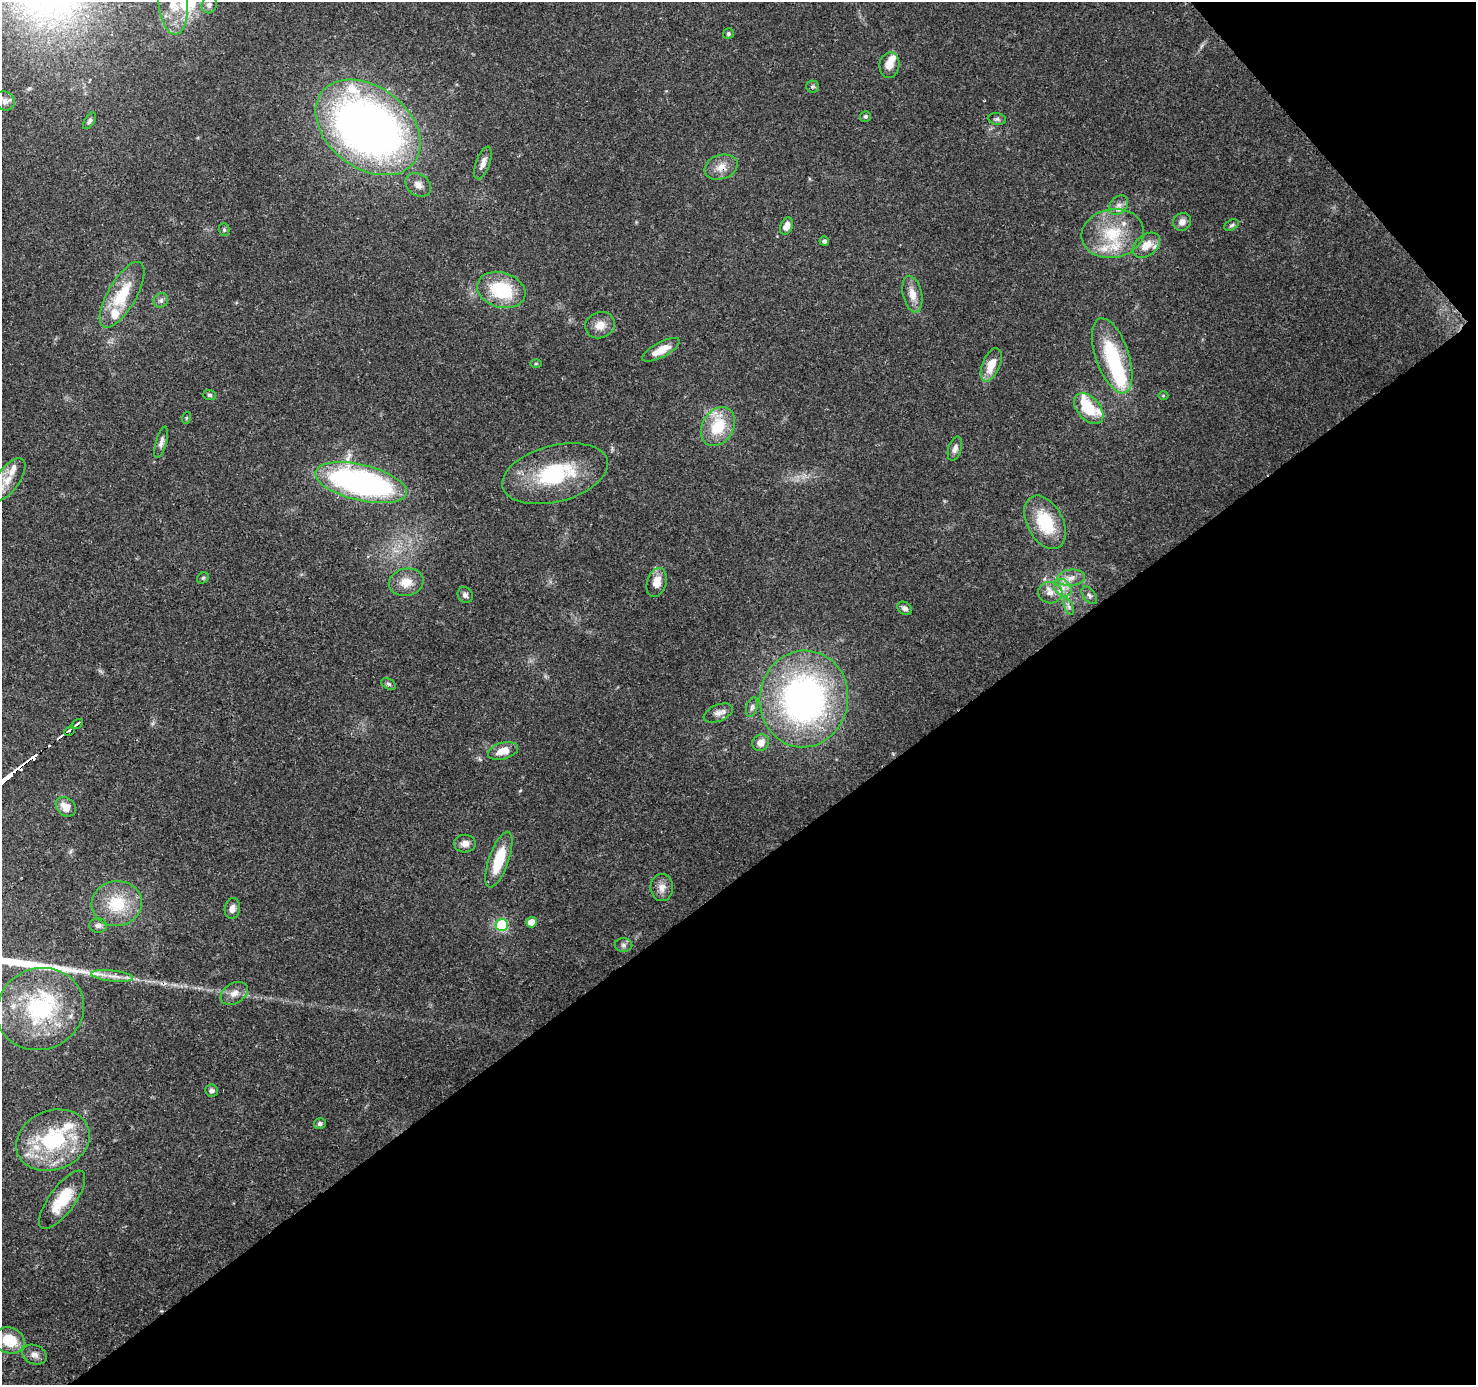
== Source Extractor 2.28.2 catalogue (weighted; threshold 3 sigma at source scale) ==
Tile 12 of 4 x 4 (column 4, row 3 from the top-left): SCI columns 4517-5990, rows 1593-2975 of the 6088 x 6013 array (HDU 1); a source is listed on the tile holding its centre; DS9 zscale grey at full resolution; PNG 1478 x 1387 px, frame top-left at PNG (2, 2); each listed source drawn as its Kron ellipse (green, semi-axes under 4 px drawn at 4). Shown black and unused: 39% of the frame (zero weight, under 3 of 4 exposures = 7% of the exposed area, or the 3 px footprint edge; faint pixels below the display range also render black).
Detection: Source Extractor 2.28.2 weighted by HDU 2 'WHT'; one run over the whole footprint, this tile lists its part. Background 0.0987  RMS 0.0038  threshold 0.0171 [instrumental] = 3 sigma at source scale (4.5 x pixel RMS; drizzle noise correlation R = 1.50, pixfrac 1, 0.0396/0.0396 arcsec/px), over >= 5 px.
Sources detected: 90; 3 inside a brighter object's white glare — neither listed nor drawn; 9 inside a brighter listed object's ellipse — not listed separately; the other 78 listed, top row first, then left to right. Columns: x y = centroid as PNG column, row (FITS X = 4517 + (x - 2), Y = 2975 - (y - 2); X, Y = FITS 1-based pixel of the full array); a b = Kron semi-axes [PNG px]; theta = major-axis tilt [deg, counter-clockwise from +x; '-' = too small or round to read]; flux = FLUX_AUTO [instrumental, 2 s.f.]
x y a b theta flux
173 3 31 14 -84 10
209 5 8 7 - 1.8
728 34 6 5 - 0.7
889 65 13 10 81 3.6
813 86 6 6 - 0.8
5 101 10 9 - 1.9
865 116 5 5 - 0.72
997 119 9 5 -9 0.96
89 121 9 5 57 0.93
368 127 58 40 -37 260
483 163 17 7 70 2.8
721 167 17 12 17 4.2
418 185 14 10 -37 2.8
1119 205 11 8 50 2.2
1182 222 9 8 - 2
1232 225 8 5 27 0.74
786 226 9 6 68 3
224 230 6 5 - 0.65
1113 234 31 24 9 19
824 241 5 4 - 0.77
1146 245 15 10 38 5.3
501 290 25 17 -16 22
912 294 18 9 -77 4.2
122 295 37 14 60 16
161 300 8 7 - 1.2
600 325 15 13 22 4
661 350 21 7 28 6.2
1112 356 39 16 -71 25
536 363 6 4 1 0.43
991 365 17 8 67 6.6
209 395 6 5 - 0.75
1163 396 5 3 - 0.39
1089 409 18 11 -48 17
186 418 6 3 72 0.42
718 427 21 15 59 14
161 442 16 5 74 1.7
955 449 12 6 72 1.7
555 474 54 28 15 33
7 480 26 11 53 7.2
361 483 47 18 -13 110
1045 522 29 18 -62 18
203 578 6 5 - 0.58
1071 578 14 8 6 3.1
406 582 17 13 11 5.6
657 582 15 9 73 5
1063 588 10 7 -45 2.8
1050 593 12 10 -7 3.3
465 595 8 7 - 1.2
1089 595 10 6 -52 1.2
1069 607 9 4 -71 0.98
905 608 8 6 -36 1.4
388 684 8 5 -27 0.78
804 699 48 44 81 130
752 707 10 5 75 1.1
718 713 15 8 22 2.4
77 724 6 3 32 1.3
70 731 5 3 - 47
761 743 9 8 - 3.4
503 751 15 8 16 5.6
66 807 11 8 -40 4
465 844 11 9 -3 2.5
499 860 29 10 71 13
662 888 13 11 -89 3.1
117 904 25 22 7 15
232 908 10 7 79 2.3
531 922 5 5 - 3.4
502 925 6 6 - 20
98 926 9 7 1 1.3
623 945 9 6 -1 1.2
112 976 21 5 -6 3.1
234 993 15 10 31 3.1
40 1009 44 40 23 44
211 1091 6 6 - 1.2
320 1124 6 5 - 1
53 1140 38 29 22 37
62 1200 35 13 54 13
9 1340 15 13 -20 10
35 1355 12 9 -21 2.2
Overlapping masked pixels (flux is a lower limit): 2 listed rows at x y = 721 167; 70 731
Isophote crosses this tile's border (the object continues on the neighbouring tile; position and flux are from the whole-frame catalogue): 2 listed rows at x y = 173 3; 7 480